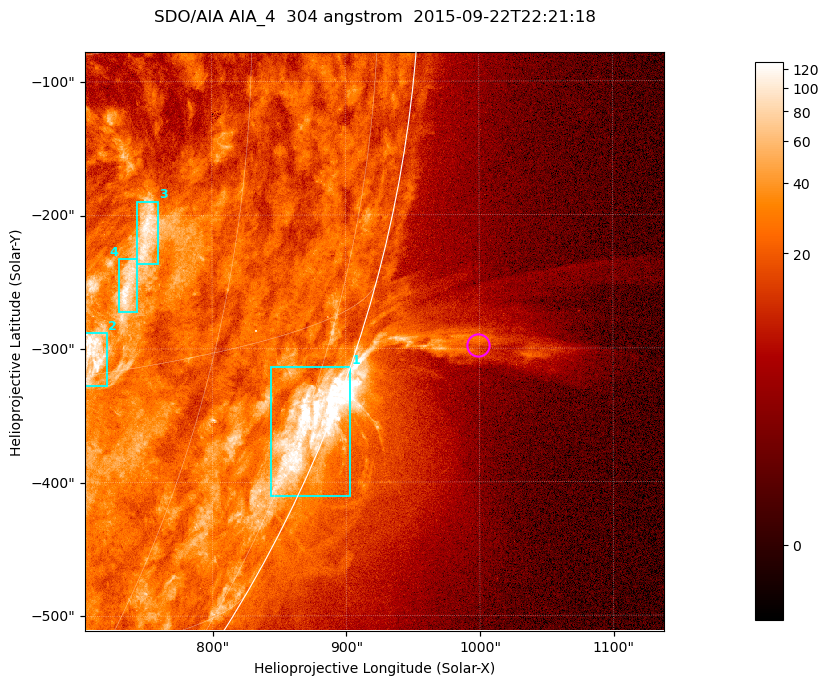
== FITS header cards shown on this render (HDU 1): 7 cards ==
TELESCOP= 'SDO/AIA '           / For AIA: SDO/AIA
INSTRUME= 'AIA_4   '           / For AIA: AIA_ATA1, AIA_ATA2, AIA_ATA3 or AIA_AT
WAVELNTH=                  304 / [angstrom] Wavelength
WAVEUNIT= 'angstrom'           / Wavelength unit: angstrom
DATE-OBS= '2015-09-22T22:21:18.123' / [ISO] Date when observation started; ISO 8
CTYPE1  = 'HPLN-TAN'           / CTYPE1; Typically HPLN
CTYPE2  = 'HPLT-TAN'           / CTYPE2; Typically HPLT

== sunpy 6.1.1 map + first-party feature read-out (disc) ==
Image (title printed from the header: SDO/AIA AIA_4  304 angstrom  2015-09-22T22:21:18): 722 x 722 px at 0.6 arcsec/px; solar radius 956 arcsec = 1593 px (partial field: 2.9% of the solar disc is inside the frame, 45% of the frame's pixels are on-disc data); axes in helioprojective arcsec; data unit not stated in the header (colour bar unlabelled)
Orientation: roll -0.132 deg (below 1 deg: not rotated)
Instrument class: DISC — disc imager (sunpy class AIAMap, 304 A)
Bright regions (active regions / flare kernels): reference = the on-disc median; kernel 7 px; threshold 5 sigma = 46.9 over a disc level ~23.2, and >= 1.15x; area >= 521 px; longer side >= 9 px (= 5.4 arcsec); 4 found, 4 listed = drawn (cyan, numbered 1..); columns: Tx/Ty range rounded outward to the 2 arcsec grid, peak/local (2 s.f.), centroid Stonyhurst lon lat
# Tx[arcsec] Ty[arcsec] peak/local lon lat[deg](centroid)
1 842..904 -410..-314 9.8 +77 -21
2 704..722 -328..-288 6 +50 -14
3 744..760 -238..-188 4.8 +52 -9
4 730..744 -274..-232 4.8 +52 -11
Off-limb structures (1.02-1.3 R_sun): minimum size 260 px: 4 found; the strongest spans PA ~250..255 deg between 1.02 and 1.2 R_sun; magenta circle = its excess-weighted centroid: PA ~255 deg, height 1.09 R_sun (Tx ~998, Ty ~-298 arcsec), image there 3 x the reference